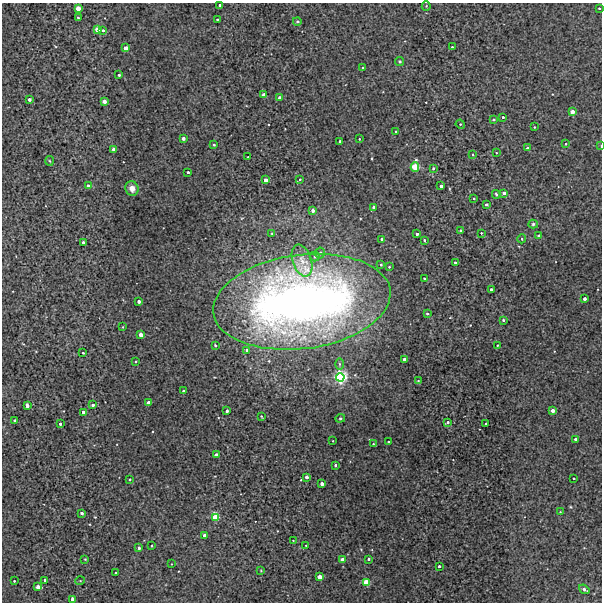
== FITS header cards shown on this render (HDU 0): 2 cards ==
NAXIS1  =                  600 / Width of image
NAXIS2  =                  600 / Height of image

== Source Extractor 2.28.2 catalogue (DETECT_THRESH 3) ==
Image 600 x 600 px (HDU 0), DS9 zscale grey, 1 PNG px = 1 image px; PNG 604 x 604 px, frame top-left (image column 1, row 600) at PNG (2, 3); each listed source drawn as its Kron ellipse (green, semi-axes under 4 px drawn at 4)
Background 88.8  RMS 0.58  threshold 1.75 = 3 sigma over >= 5 px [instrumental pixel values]
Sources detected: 130; all 130 listed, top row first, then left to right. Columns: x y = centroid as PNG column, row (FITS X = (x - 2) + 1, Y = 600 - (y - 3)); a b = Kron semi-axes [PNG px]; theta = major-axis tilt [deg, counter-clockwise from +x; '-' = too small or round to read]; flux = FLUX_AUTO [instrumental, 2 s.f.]
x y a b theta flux
220 5 3 3 - 130
426 6 4 4 - 40
78 8 3 3 - 1100
599 8 3 2 - 41
78 18 3 3 - 38
217 19 3 2 - 44
297 21 4 4 - 76
97 30 4 3 - 1200
103 30 3 3 - 61
452 47 2 2 - 31
126 48 3 3 - 600
400 61 4 4 - 53
363 68 3 3 - 50
119 75 3 3 - 80
264 95 3 3 - 870
279 98 3 3 - 190
29 99 3 3 - 160
104 101 3 3 - 450
572 112 3 3 - 650
503 117 3 3 - 59
493 120 3 3 - 66
460 124 5 4 - 41
534 127 2 2 - 30
396 132 3 3 - 88
183 138 3 3 - 260
359 139 3 3 - 33
340 141 3 2 - 51
566 144 3 2 - 25
214 145 3 3 - 53
601 146 3 2 - 34
527 148 3 3 - 83
113 149 3 3 - 200
496 153 3 2 - 27
473 155 3 2 - 33
248 157 2 2 - 27
50 161 5 3 - 39
415 167 5 4 - 3100
433 168 3 3 - 60
188 172 3 3 - 78
300 179 4 3 - 41
266 180 3 3 - 370
88 186 3 3 - 170
441 186 3 3 - 170
132 188 7 6 - 250
504 193 3 3 - 160
496 194 4 3 - 50
474 198 3 2 - 39
486 204 3 3 - 82
374 207 3 3 - 290
313 211 3 3 - 330
533 224 5 4 - 64
460 231 4 3 - 64
481 233 2 2 - 32
272 234 3 2 - 28
417 234 3 3 - 150
539 236 3 3 - 130
382 239 3 3 - 120
522 239 4 4 - 49
424 240 3 2 - 55
83 242 3 3 - 120
320 253 5 5 - 80
315 256 5 5 - 150
302 260 16 9 -70 450
455 262 3 3 - 46
381 265 3 3 - 55
389 267 3 3 - 38
424 278 3 2 - 28
491 289 3 3 - 93
585 299 3 3 - 190
139 301 3 3 - 250
302 302 89 47 7 32000
427 314 3 2 - 51
503 320 3 3 - 56
123 327 3 2 - 23
141 335 3 3 - 610
215 345 3 3 - 41
497 345 3 2 - 28
247 350 3 3 - 73
83 353 3 3 - 45
404 359 3 3 - 130
135 361 3 3 - 46
339 364 5 3 - 56
340 377 4 4 - 13000
418 381 4 3 - 32
184 391 3 3 - 170
148 403 3 3 - 280
27 405 3 3 - 280
93 405 3 3 - 110
227 411 3 3 - 110
553 411 3 3 - 340
83 412 3 3 - 120
261 416 3 2 - 33
340 418 5 4 - 51
14 420 3 3 - 63
448 422 4 3 - 62
60 424 3 3 - 77
486 424 3 3 - 92
576 439 3 3 - 210
333 441 3 2 - 19
388 442 3 2 - 45
373 444 3 2 - 26
216 455 3 3 - 670
335 465 3 3 - 58
307 477 3 3 - 230
574 478 2 2 - 29
130 479 3 3 - 44
322 484 3 3 - 400
560 512 3 2 - 25
82 513 3 3 - 110
215 517 4 3 - 2900
205 535 3 3 - 620
293 540 2 2 - 23
306 545 3 2 - 28
151 546 2 2 - 35
139 548 3 3 - 110
85 559 3 3 - 28
369 559 3 3 - 57
343 560 3 3 - 1100
171 564 3 2 - 20
439 566 3 3 - 100
261 571 3 2 - 25
116 573 3 2 - 41
320 577 3 3 - 640
45 580 3 3 - 97
14 581 3 3 - 36
80 581 5 3 - 32
366 582 3 3 - 1900
38 587 3 3 - 690
584 589 6 3 -36 120
73 599 3 3 - 380
At the frame edge (FLAGS 8, measured only in part): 2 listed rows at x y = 220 5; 601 146